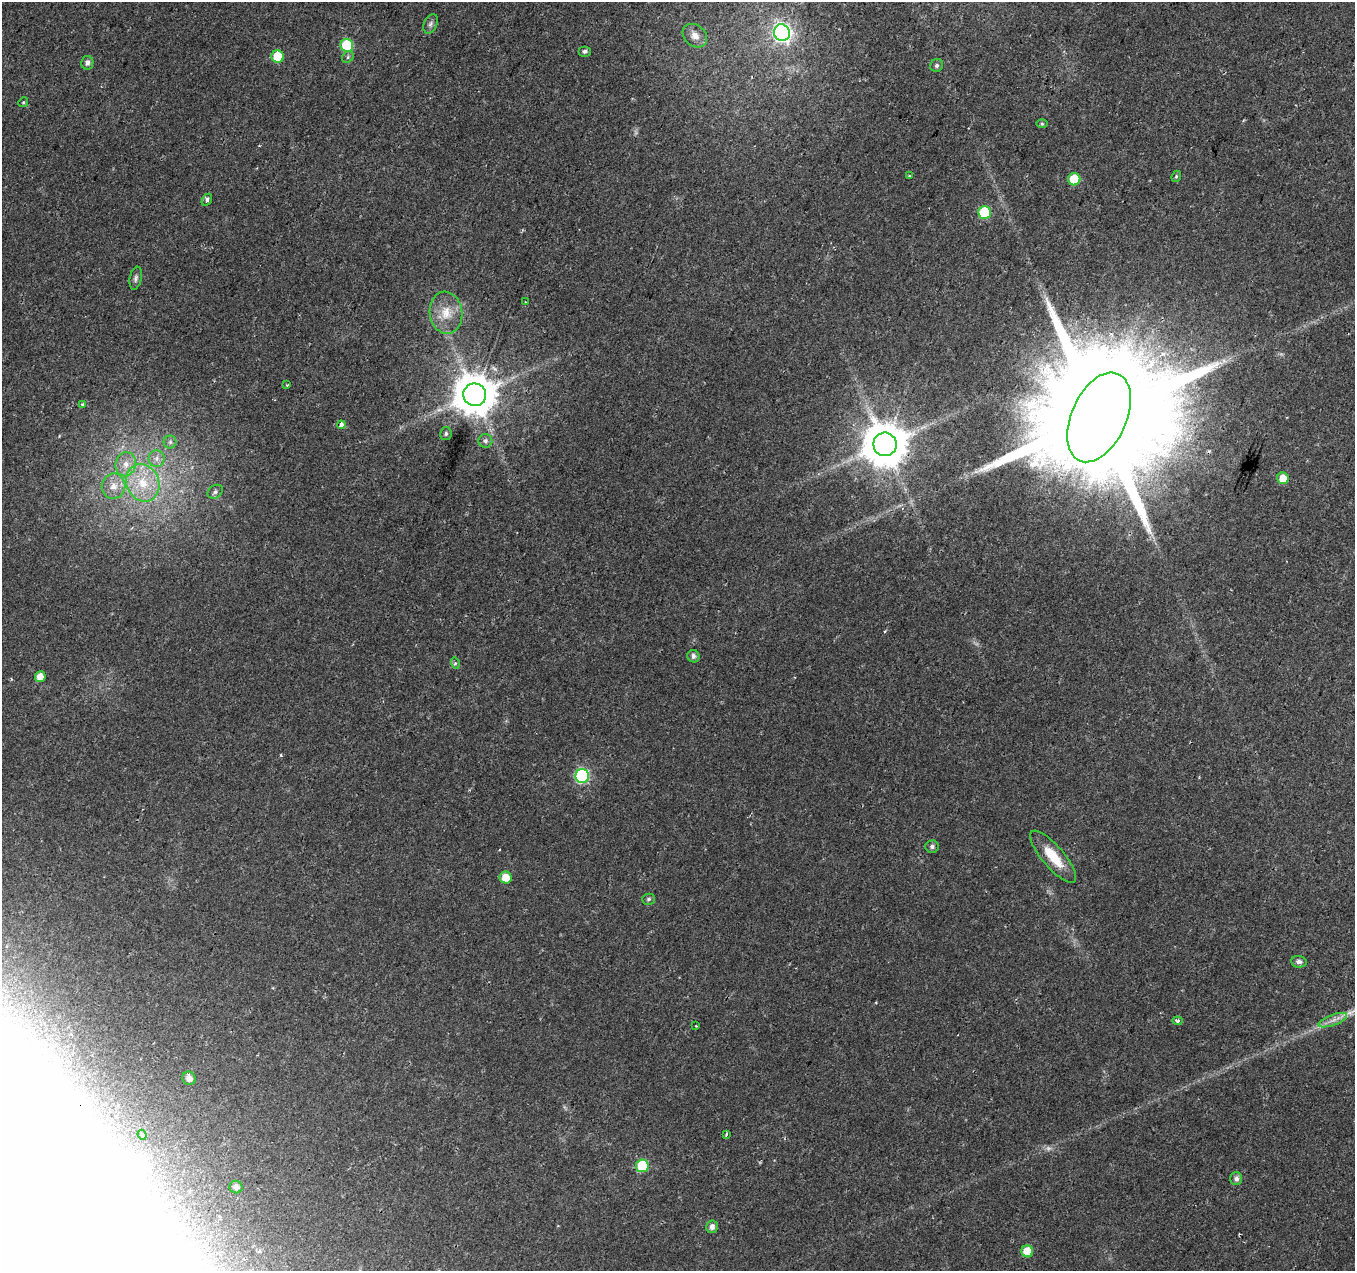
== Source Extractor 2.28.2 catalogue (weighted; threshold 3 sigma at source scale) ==
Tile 10 of 4 x 4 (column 2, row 3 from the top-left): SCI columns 1354-2706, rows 1486-2754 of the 5423 x 5572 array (HDU 1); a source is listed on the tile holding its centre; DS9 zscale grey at full resolution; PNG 1357 x 1273 px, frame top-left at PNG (2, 2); each listed source drawn as its Kron ellipse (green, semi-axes under 4 px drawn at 4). Shown black and unused: <1% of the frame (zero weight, under 2 of 3 exposures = <1% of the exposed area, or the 3 px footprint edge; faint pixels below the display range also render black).
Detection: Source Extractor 2.28.2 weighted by HDU 2 'WHT'; one run over the whole footprint, this tile lists its part. Background 0.023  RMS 0.0028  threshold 0.0128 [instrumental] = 3 sigma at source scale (4.5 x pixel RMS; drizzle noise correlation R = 1.50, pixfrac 1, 0.0396/0.0396 arcsec/px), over >= 5 px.
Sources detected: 57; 1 too faint to see at this stretch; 2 inside a brighter object's white glare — neither listed nor drawn; the other 54 listed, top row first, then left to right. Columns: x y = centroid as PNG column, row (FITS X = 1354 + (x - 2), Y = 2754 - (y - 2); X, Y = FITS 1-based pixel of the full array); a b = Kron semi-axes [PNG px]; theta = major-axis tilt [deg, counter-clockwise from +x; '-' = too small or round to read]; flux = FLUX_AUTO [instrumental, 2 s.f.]
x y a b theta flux
431 24 10 6 67 0.91
782 33 8 8 - 110
695 36 13 10 -41 2.4
347 45 6 6 - 15
585 51 6 5 - 0.7
278 57 6 6 - 8.7
348 57 6 5 - 0.56
87 63 7 6 - 1.2
937 65 7 6 - 0.68
23 102 5 4 - 0.38
1042 124 6 4 -1 0.39
909 175 3 3 - 0.3
1176 176 6 4 68 0.41
1074 179 6 6 - 10
207 200 6 4 59 1
984 212 6 6 - 18
136 278 12 6 79 0.9
525 302 2 2 - 0.16
446 313 21 16 -82 5.9
287 385 3 2 - 0.23
475 395 11 11 - 1000
82 405 3 3 - 1.4
1099 417 47 27 66 20000
341 425 4 3 - 3.2
446 434 6 5 - 0.62
485 441 7 7 - 0.9
170 442 6 6 - 0.78
885 444 12 11 - 1200
157 459 8 8 - 1.5
126 464 12 10 77 3
1283 478 6 5 - 3.8
143 483 19 16 -65 9.2
114 486 13 11 73 3.5
215 492 8 6 37 0.81
693 656 6 6 - 1.1
455 663 6 3 -74 0.45
40 677 5 5 - 2.7
582 776 7 7 - 44
932 847 6 6 - 0.85
1053 857 33 11 -50 8
506 877 6 6 - 4.7
649 899 6 5 - 0.57
1299 962 8 5 -6 1.1
1333 1020 15 5 20 1.8
1177 1021 5 4 - 0.91
696 1026 3 3 - 0.37
189 1078 7 6 - 1.9
726 1134 4 3 - 0.82
142 1135 5 4 - 0.37
642 1166 6 6 - 16
1236 1179 6 6 - 1
236 1187 6 6 - 1.1
712 1227 6 5 - 1.3
1027 1251 6 6 - 7.7
Overlapping masked pixels (flux is a lower limit): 1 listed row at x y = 1099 417